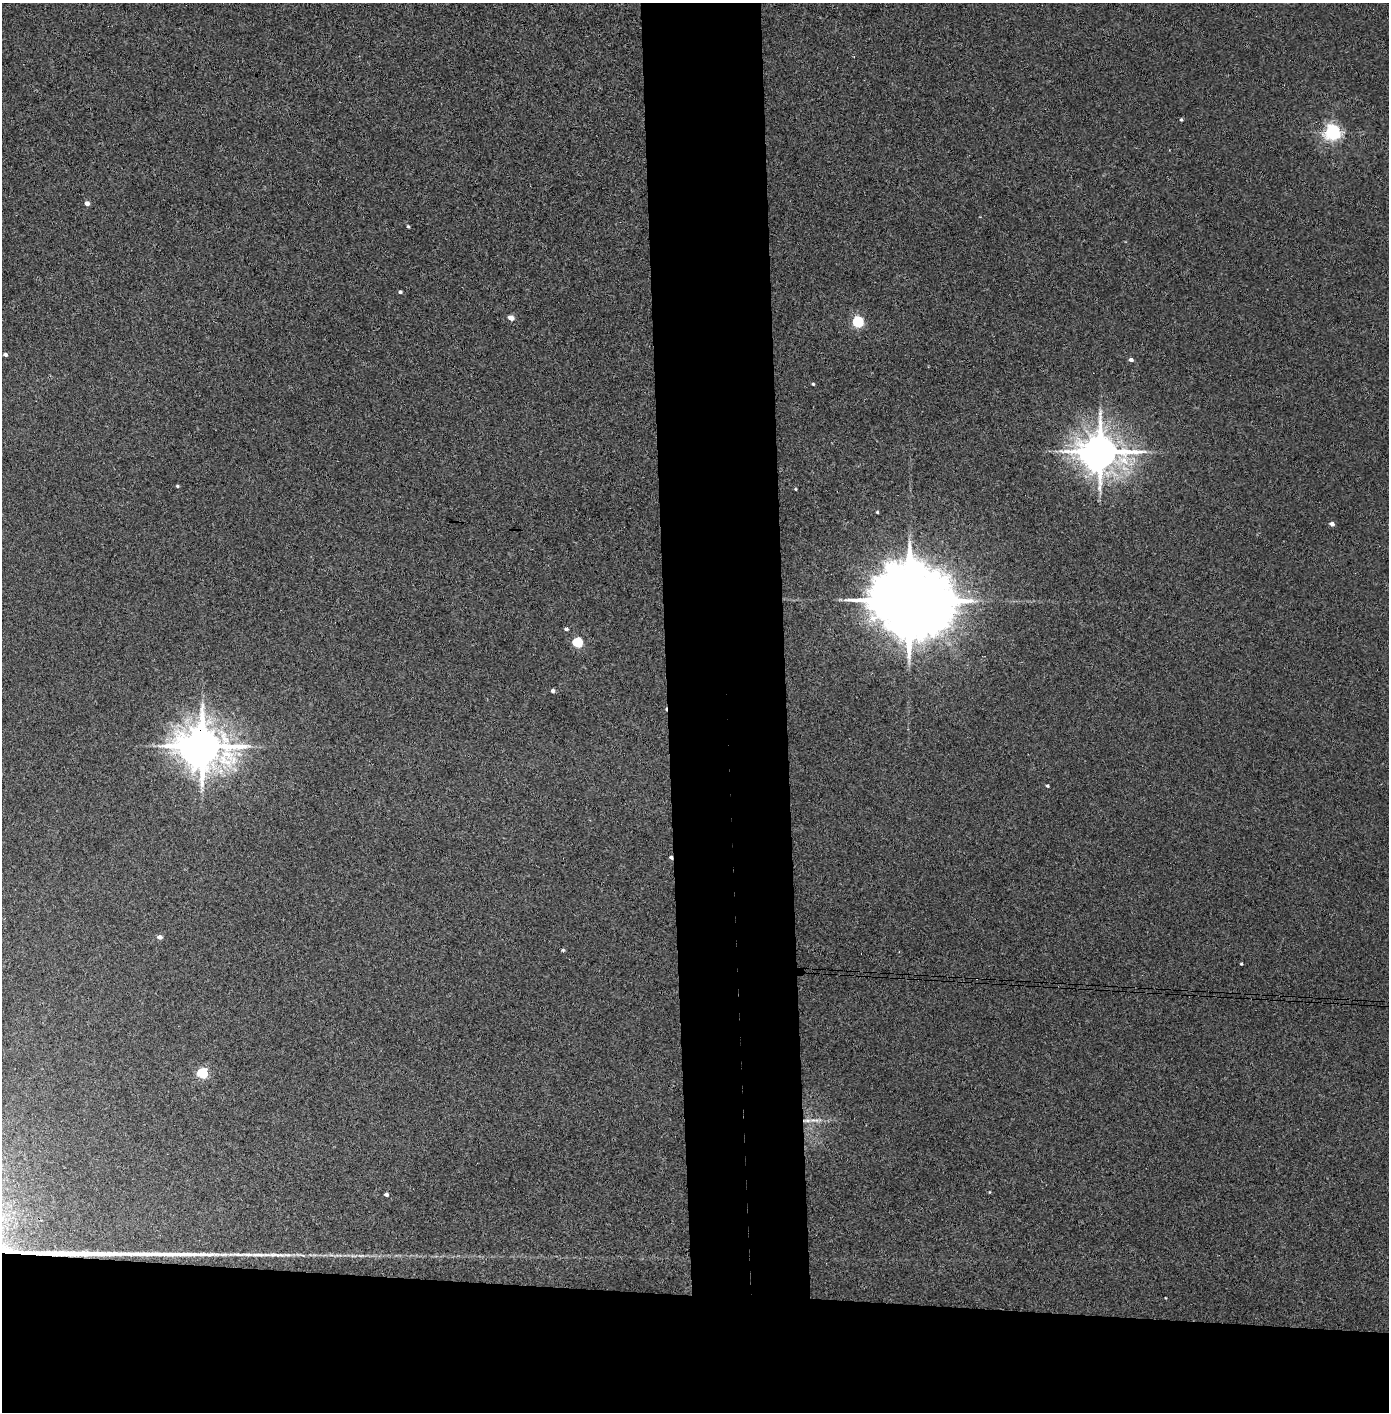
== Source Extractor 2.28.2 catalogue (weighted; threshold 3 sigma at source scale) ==
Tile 8 of 3 x 3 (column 2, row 3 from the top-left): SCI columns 1468-2854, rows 5-1414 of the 4321 x 4242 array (HDU 1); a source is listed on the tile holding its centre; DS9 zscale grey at full resolution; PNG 1391 x 1414 px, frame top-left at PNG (2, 3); no overlay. Shown black and unused: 16% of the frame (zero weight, under 3 of 4 exposures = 6% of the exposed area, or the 3 px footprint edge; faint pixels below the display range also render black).
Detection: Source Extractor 2.28.2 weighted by HDU 2 'WHT'; one run over the whole footprint, this tile lists its part. Background 0.0767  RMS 0.0062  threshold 0.0277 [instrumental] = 3 sigma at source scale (4.5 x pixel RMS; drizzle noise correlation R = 1.50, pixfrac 1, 0.05/0.05 arcsec/px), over >= 5 px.
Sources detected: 33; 1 cosmic-ray / hot-pixel residue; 1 long thin detection or spike segment (spike, bleed or trail) — not listed; the other 31 listed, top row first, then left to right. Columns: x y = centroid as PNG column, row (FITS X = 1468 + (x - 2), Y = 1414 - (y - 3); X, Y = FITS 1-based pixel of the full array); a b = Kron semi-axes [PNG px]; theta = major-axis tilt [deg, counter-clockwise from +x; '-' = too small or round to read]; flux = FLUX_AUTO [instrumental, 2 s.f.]
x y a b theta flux
1181 119 4 4 - 0.9
1332 132 6 6 - 210
87 203 4 4 - 3.4
408 226 4 3 - 0.79
400 292 4 4 - 1
511 318 5 4 - 6
858 322 5 5 - 63
5 354 4 3 - 1.8
1131 360 4 4 - 2.1
813 384 4 3 - 0.74
1100 452 12 11 - 1900
177 486 4 3 - 0.75
795 489 4 3 - 0.6
877 512 3 3 - 0.67
1332 524 5 4 - 2.7
909 600 24 17 -8 10000
566 629 4 4 - 1.4
577 642 5 5 - 43
553 691 4 4 - 1.8
202 746 14 12 -11 2500
1047 786 3 3 - 0.91
671 857 4 4 - 1.3
160 937 5 4 - 3.1
563 950 5 4 - 0.73
1241 964 3 3 - 0.67
202 1073 5 5 - 50
807 1120 15 5 2 4.1
989 1192 4 3 - 0.44
386 1194 4 4 - 1.9
361 1255 8 4 -8 1.3
1166 1298 3 2 - 0.4
Overlapping masked pixels (flux is a lower limit): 3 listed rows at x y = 202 746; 671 857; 807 1120